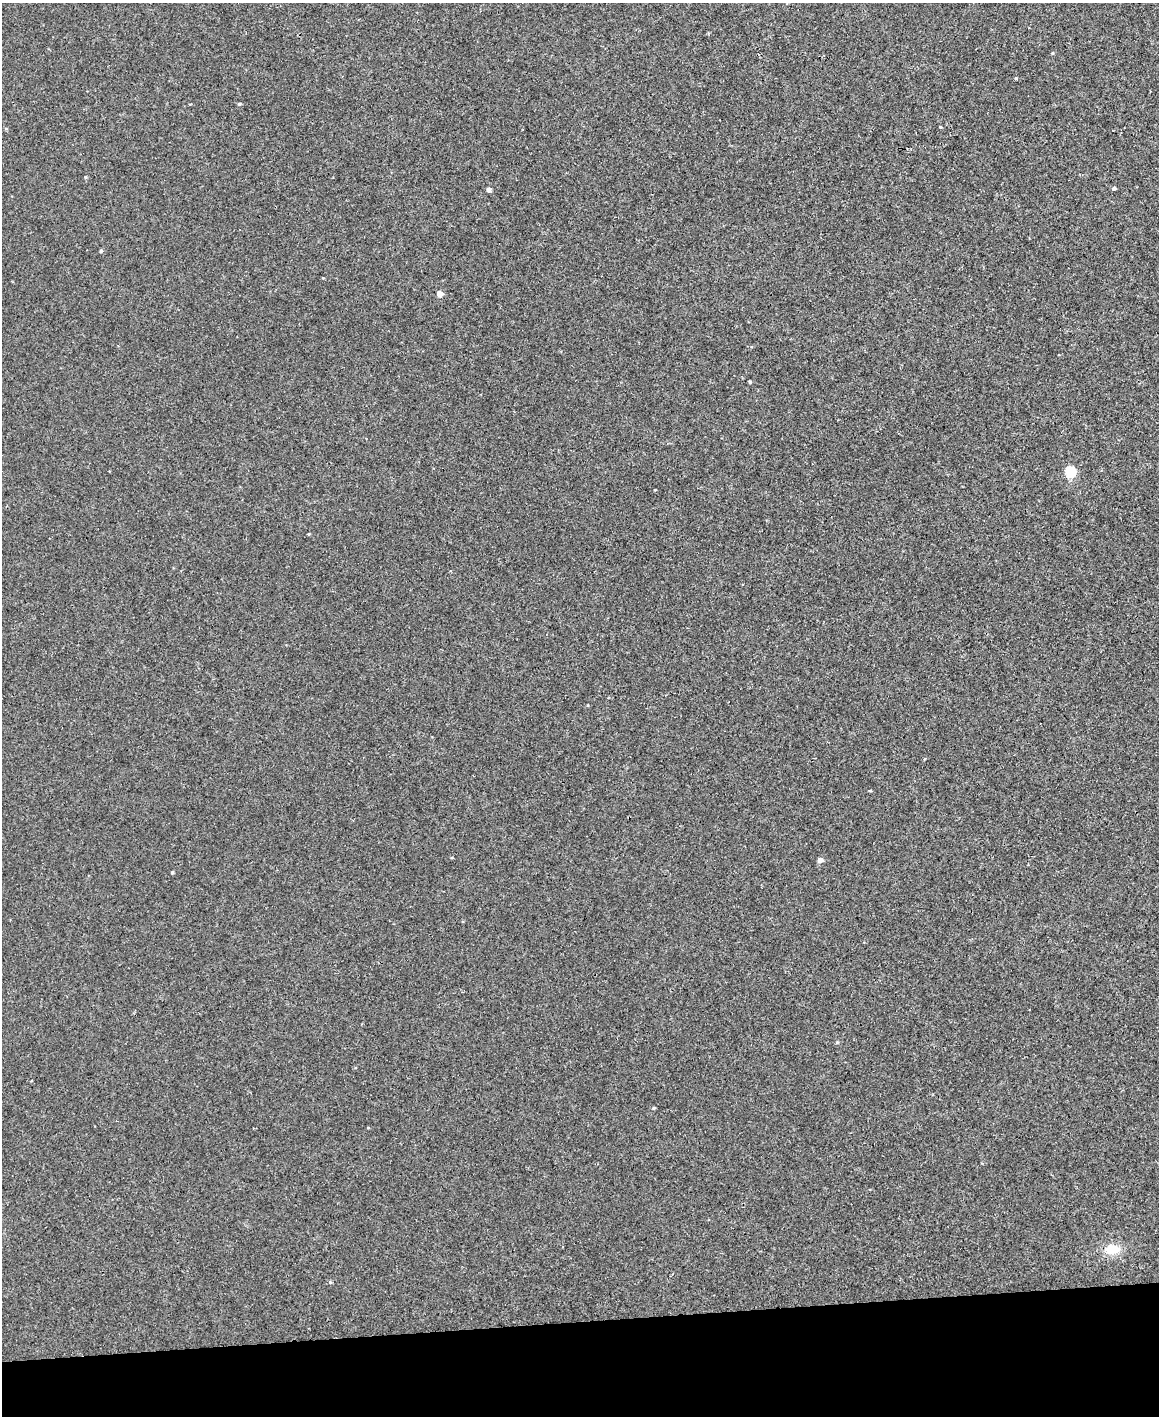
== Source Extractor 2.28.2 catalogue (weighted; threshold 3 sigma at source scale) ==
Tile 10 of 4 x 3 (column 2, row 3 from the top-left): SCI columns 1159-2315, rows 134-1547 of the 4630 x 4614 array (HDU 1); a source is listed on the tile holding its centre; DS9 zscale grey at full resolution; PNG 1161 x 1418 px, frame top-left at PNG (2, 3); no overlay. Shown black and unused: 7% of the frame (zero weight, under 3 of 4 exposures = <1% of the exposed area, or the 3 px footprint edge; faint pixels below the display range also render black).
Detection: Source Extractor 2.28.2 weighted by HDU 2 'WHT'; one run over the whole footprint, this tile lists its part. Background 0.00112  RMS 0.0035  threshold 0.0157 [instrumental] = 3 sigma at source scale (4.5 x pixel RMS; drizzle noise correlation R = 1.50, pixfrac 1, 0.05/0.05 arcsec/px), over >= 5 px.
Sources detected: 18; all 18 listed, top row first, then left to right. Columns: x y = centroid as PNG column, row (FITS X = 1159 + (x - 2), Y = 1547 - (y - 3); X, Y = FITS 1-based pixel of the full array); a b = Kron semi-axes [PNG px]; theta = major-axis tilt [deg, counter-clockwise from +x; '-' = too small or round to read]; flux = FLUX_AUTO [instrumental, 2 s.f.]
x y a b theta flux
1052 53 4 4 - 0.33
1016 78 4 4 - 0.3
239 104 4 3 - 0.45
940 127 3 3 - 0.28
85 177 4 4 - 0.35
1114 188 4 3 - 0.83
489 190 4 4 - 1.4
101 251 4 4 - 0.42
440 294 5 4 - 3.8
750 382 3 3 - 0.47
1070 472 5 5 - 24
309 534 5 3 - 0.28
820 860 5 4 - 2
172 872 4 3 - 0.38
837 1042 4 3 - 0.33
653 1108 4 4 - 0.37
1112 1249 16 11 6 5.7
330 1282 4 4 - 0.37